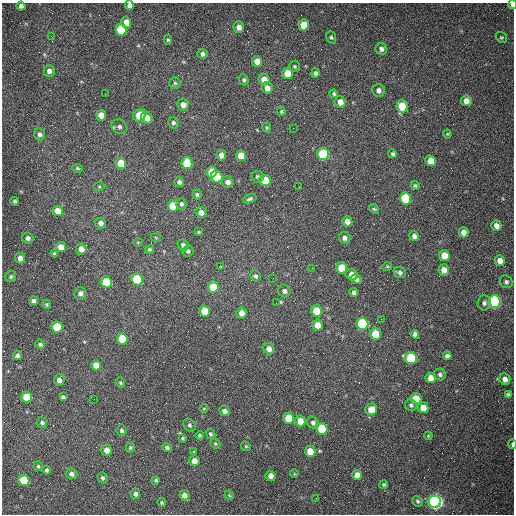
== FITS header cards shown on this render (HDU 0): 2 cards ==
NAXIS1  =                  512 /fastest changing axis
NAXIS2  =                  512 /next to fastest changing axis

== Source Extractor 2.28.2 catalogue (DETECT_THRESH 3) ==
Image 512 x 512 px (HDU 0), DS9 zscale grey, 1 PNG px = 1 image px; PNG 516 x 516 px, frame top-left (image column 1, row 512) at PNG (2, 3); each listed source drawn as its Kron ellipse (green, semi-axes under 4 px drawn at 4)
Background 1460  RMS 22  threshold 65.3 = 3 sigma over >= 5 px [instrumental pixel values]
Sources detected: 175; all 175 listed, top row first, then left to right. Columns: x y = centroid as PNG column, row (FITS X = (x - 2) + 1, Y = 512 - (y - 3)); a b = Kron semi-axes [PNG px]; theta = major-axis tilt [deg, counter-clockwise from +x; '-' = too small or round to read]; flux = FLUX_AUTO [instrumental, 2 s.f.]
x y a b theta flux
129 5 5 4 - 5700
512 5 4 3 - 12000
21 6 4 4 - 5200
126 22 6 5 - 14000
304 25 6 5 - 32000
239 27 6 5 - 7500
121 30 6 5 - 91000
51 36 3 2 - 1300
331 37 6 5 - 2200
501 37 6 5 - 2300
168 40 5 4 - 2200
381 49 6 5 - 4700
203 54 5 5 - 4600
257 61 5 5 - 12000
294 66 5 5 - 2500
49 71 6 5 - 6500
287 73 5 5 - 22000
315 73 5 4 - 3400
264 79 5 5 - 14000
244 80 5 4 - 2600
175 83 6 5 - 2800
267 88 6 5 - 10000
379 90 6 6 - 6100
105 94 2 2 - 780
334 94 4 4 - 2100
466 101 5 5 - 11000
340 102 6 5 - 12000
183 105 6 5 - 9900
402 106 6 5 - 40000
281 112 4 4 - 2000
101 115 5 5 - 14000
139 115 7 5 44 36000
147 118 6 5 - 15000
173 123 6 5 - 3600
119 127 8 7 - 4800
267 127 5 4 - 2100
293 128 2 2 - 770
39 134 6 5 - 4800
447 134 4 4 - 1500
323 154 6 5 - 150000
393 154 4 4 - 2400
221 155 5 4 - 11000
241 156 5 5 - 23000
430 161 5 5 - 20000
187 163 6 5 - 66000
121 164 5 5 - 33000
77 168 5 4 - 2000
212 172 6 5 - 43000
217 177 6 5 - 110000
258 177 6 5 - 3600
265 180 6 5 - 51000
179 182 5 5 - 4000
228 182 6 5 - 6100
415 185 5 4 - 2100
99 187 6 4 -1 1600
299 187 2 2 - 970
197 195 5 5 - 2900
406 198 6 5 - 110000
250 199 7 4 19 3100
15 201 4 4 - 2900
181 204 5 5 - 3100
173 206 5 5 - 33000
374 209 5 4 - 1900
58 211 5 5 - 22000
201 212 5 5 - 9200
347 221 5 5 - 8400
100 223 5 5 - 5800
496 226 5 5 - 9200
198 232 4 3 - 1600
463 232 5 5 - 11000
414 236 5 4 - 5200
28 238 5 5 - 4800
156 238 5 3 - 1200
345 238 6 5 - 4900
138 242 4 3 - 1100
183 245 6 5 - 5700
61 247 5 5 - 16000
81 249 5 5 - 10000
150 249 5 4 - 2400
188 251 6 5 - 3200
54 254 4 3 - 3000
444 256 5 5 - 25000
20 258 5 5 - 8800
500 261 5 5 - 11000
387 266 5 3 - 1400
221 267 3 3 - 1200
312 268 2 2 - 950
342 268 6 5 - 42000
444 270 5 5 - 11000
400 273 6 5 - 3900
352 275 6 5 - 11000
256 276 6 5 - 3200
11 277 5 5 - 2600
273 278 2 2 - 690
137 279 6 5 - 100000
356 279 5 5 - 5000
106 282 6 5 - 84000
506 282 7 6 - 3800
213 287 6 5 - 37000
284 291 6 6 - 4900
354 292 4 4 - 3700
80 293 6 6 - 5200
34 301 4 4 - 5100
494 301 6 6 - 280000
276 303 3 2 - 1100
484 303 7 6 - 4500
47 304 5 4 - 1800
204 311 5 5 - 32000
316 311 6 5 - 41000
241 313 5 5 - 11000
381 319 2 2 - 930
362 324 6 6 - 200000
317 325 5 5 - 16000
57 327 5 5 - 65000
376 334 6 5 - 50000
415 334 4 4 - 5500
122 339 5 5 - 54000
40 344 5 4 - 2900
269 349 6 5 - 7900
17 355 4 4 - 3600
447 356 4 4 - 4300
411 358 6 5 - 110000
96 365 5 5 - 17000
440 374 6 5 - 3300
431 378 5 5 - 15000
505 379 6 5 - 7900
59 380 6 5 - 7700
120 383 5 4 - 2000
508 394 4 4 - 2600
27 397 5 5 - 47000
63 397 4 4 - 3700
416 398 5 5 - 26000
94 399 2 2 - 610
411 405 6 5 - 3500
204 408 4 3 - 1100
423 408 5 5 - 16000
371 409 6 5 - 22000
225 411 5 5 - 6300
289 418 5 5 - 49000
300 421 5 5 - 17000
42 423 5 5 - 3000
313 423 6 5 - 4400
189 425 7 5 -52 3100
322 429 6 5 - 98000
122 430 5 5 - 3300
210 434 5 4 - 2700
200 435 4 4 - 2400
428 436 4 3 - 1400
183 438 3 3 - 1900
215 444 5 4 - 1900
512 444 5 2 - 4000
246 446 5 4 - 1700
167 447 5 4 - 3700
130 448 5 4 - 2200
106 450 5 5 - 11000
310 451 5 5 - 28000
194 452 4 3 - 1500
194 461 5 5 - 12000
38 466 5 4 - 2000
47 470 4 4 - 3200
72 474 6 5 - 5000
294 474 4 3 - 1100
357 475 5 5 - 13000
271 476 5 5 - 8300
102 478 6 5 - 3100
24 480 6 5 - 72000
156 480 4 3 - 2300
384 484 4 4 - 1800
135 494 5 5 - 4000
184 495 5 5 - 8200
229 495 5 4 - 1500
316 498 2 2 - 3700
417 501 5 5 - 2500
162 502 4 4 - 1900
435 502 6 6 - 710000
At the frame edge (FLAGS 8, measured only in part): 3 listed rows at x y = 129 5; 512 5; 512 444